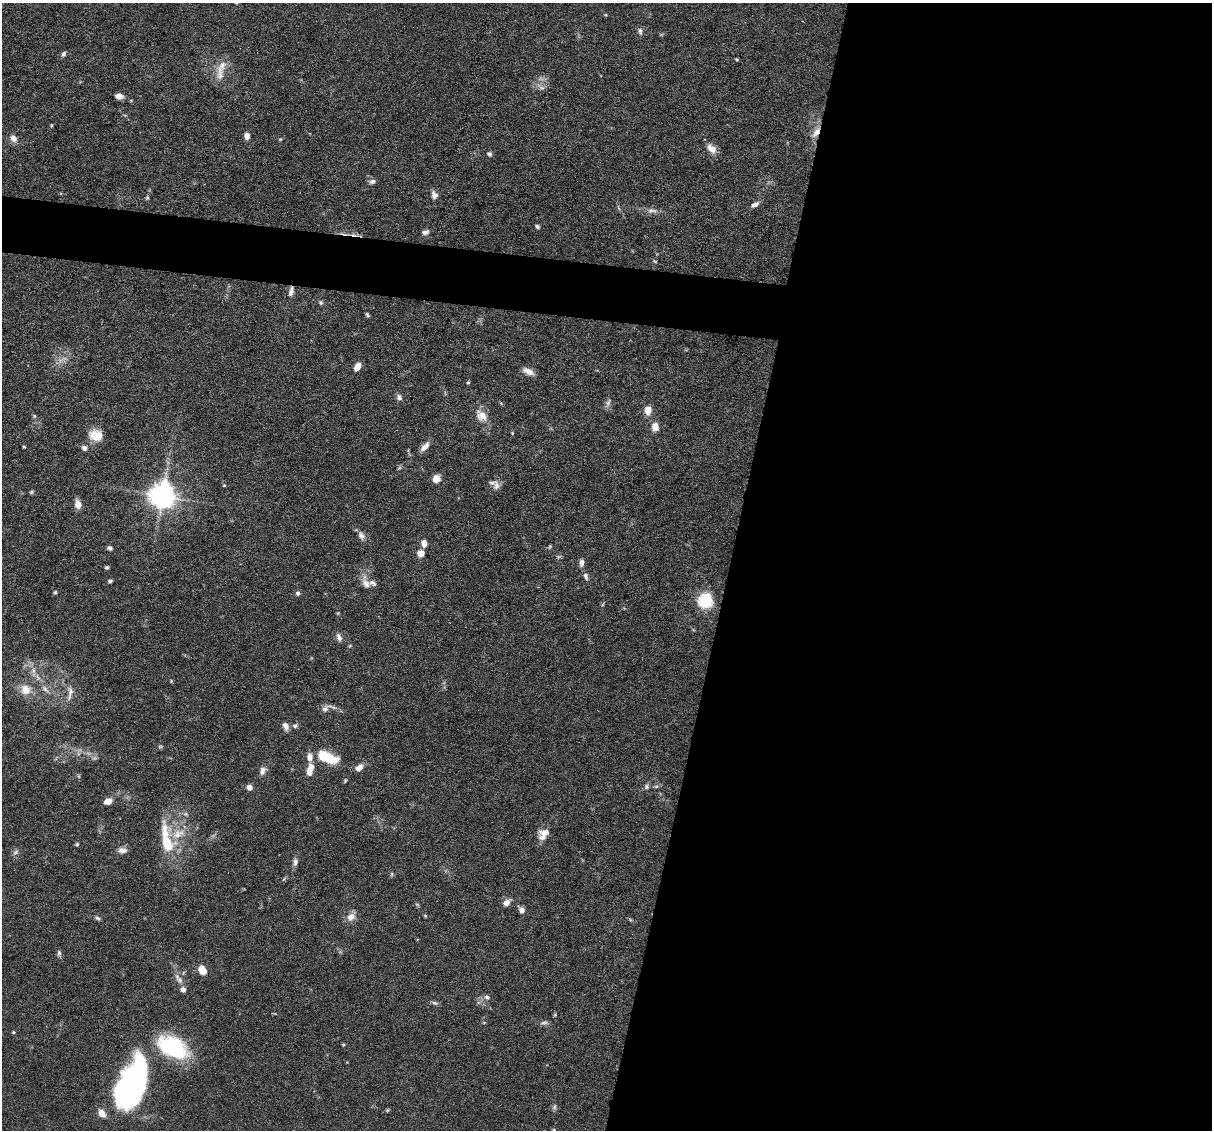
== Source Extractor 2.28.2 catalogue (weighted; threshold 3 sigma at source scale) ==
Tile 12 of 4 x 4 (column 4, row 3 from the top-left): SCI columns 3630-4839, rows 1360-2487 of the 4839 x 4859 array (HDU 1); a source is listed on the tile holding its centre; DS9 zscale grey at full resolution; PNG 1214 x 1132 px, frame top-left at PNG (2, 3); no overlay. Shown black and unused: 43% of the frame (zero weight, under 3 of 6 exposures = <1% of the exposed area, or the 3 px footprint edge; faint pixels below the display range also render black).
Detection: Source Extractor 2.28.2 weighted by HDU 2 'WHT'; one run over the whole footprint, this tile lists its part. Background 0.0627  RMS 0.003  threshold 0.0122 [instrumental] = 3 sigma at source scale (4.09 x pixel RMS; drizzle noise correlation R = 1.36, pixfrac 0.8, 0.05/0.05 arcsec/px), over >= 5 px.
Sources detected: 122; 5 too faint to see at this stretch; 2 inside a brighter object's white glare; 1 cosmic-ray / hot-pixel residue — not listed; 10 inside a brighter listed object's ellipse — not listed separately; the other 104 listed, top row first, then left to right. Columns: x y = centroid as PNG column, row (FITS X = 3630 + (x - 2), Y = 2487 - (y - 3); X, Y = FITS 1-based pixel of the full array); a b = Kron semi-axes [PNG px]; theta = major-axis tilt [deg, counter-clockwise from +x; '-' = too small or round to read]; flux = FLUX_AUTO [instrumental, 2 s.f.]
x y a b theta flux
640 31 10 5 -79 0.76
63 54 7 5 58 0.69
737 59 5 3 - 0.32
220 73 25 10 -89 3.5
541 87 13 6 -27 1.2
119 96 8 6 -9 1.8
816 132 16 7 58 2.2
247 136 6 6 - 1.6
13 138 12 8 -55 1.6
280 139 5 4 - 0.28
711 148 13 9 -44 2.5
489 154 6 6 - 0.66
372 181 9 6 5 0.93
434 195 11 8 -72 1.3
147 198 6 4 67 0.39
755 204 11 6 30 1.2
650 210 8 7 - 1.1
537 226 5 4 - 0.57
425 232 9 6 16 0.98
655 261 6 4 -31 0.31
291 291 14 6 73 1.3
321 302 6 5 - 0.51
367 315 6 4 -47 0.43
357 367 8 5 60 2.4
528 371 15 7 -24 1.9
468 383 4 4 - 0.31
399 397 9 7 -57 0.94
608 403 11 5 73 0.97
648 410 8 6 80 3.3
34 416 6 5 - 0.38
482 416 19 13 -39 3.4
655 427 11 8 -83 2.3
512 433 4 4 - 0.26
96 435 17 13 -12 4.3
24 447 5 3 - 0.27
425 447 15 7 47 1.7
84 448 8 7 - 0.92
436 479 8 8 - 2.2
224 485 4 4 - 0.28
496 485 13 8 -85 1.4
31 492 6 4 17 0.41
162 496 8 8 - 320
78 504 10 7 -78 2.2
361 535 12 8 -61 1.4
424 543 7 6 - 2.2
550 546 6 4 59 0.33
110 548 5 4 - 0.79
421 553 7 7 - 2.4
582 563 10 6 86 1.1
107 567 5 4 - 0.47
586 576 11 6 -73 0.9
110 581 5 4 - 0.56
366 584 21 10 -69 2.6
55 592 4 4 - 0.35
298 593 6 6 - 0.62
705 601 14 14 - 11
603 604 6 4 70 0.32
339 637 12 7 -65 1.2
33 670 11 6 -87 1.5
45 689 14 7 -40 1.7
26 690 16 15 - 4.1
70 693 24 8 85 2.4
326 708 16 7 32 1.4
286 726 9 6 -68 1.6
295 726 8 6 10 0.71
160 746 6 4 0 0.37
330 756 36 10 -18 7.4
94 758 7 5 11 0.61
262 771 11 7 64 1.4
309 772 10 7 -87 2.3
345 780 6 4 64 0.34
249 787 5 5 - 2.4
646 787 8 7 - 0.79
108 801 8 6 18 2.2
185 814 7 6 - 0.65
178 834 20 12 27 4.9
543 834 15 11 51 3.1
77 844 4 4 - 0.39
167 844 19 14 -59 8
122 850 11 8 -1 1.5
295 862 11 7 72 1.1
392 874 6 4 90 0.38
284 879 8 3 45 0.34
507 902 10 7 38 1.5
522 910 6 5 - 1.5
425 916 5 4 - 0.26
351 917 11 9 41 2.4
97 918 8 4 -34 0.6
630 919 8 3 -45 0.35
59 953 9 5 89 0.62
202 970 9 6 -65 3.9
179 980 12 7 -43 1.5
183 990 5 5 - 1.4
487 997 8 7 - 0.86
435 1003 8 5 -16 0.63
484 1022 5 3 - 0.25
544 1023 10 5 15 0.78
14 1032 5 4 - 0.3
343 1045 4 4 - 0.27
173 1047 38 22 -28 22
130 1085 51 29 63 46
554 1107 8 5 72 0.61
387 1110 5 4 - 0.3
554 1130 5 4 - 0.33
Overlapping masked pixels (flux is a lower limit): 2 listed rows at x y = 816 132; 291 291
Isophote crosses this tile's border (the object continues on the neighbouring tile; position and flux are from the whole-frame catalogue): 1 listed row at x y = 554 1130